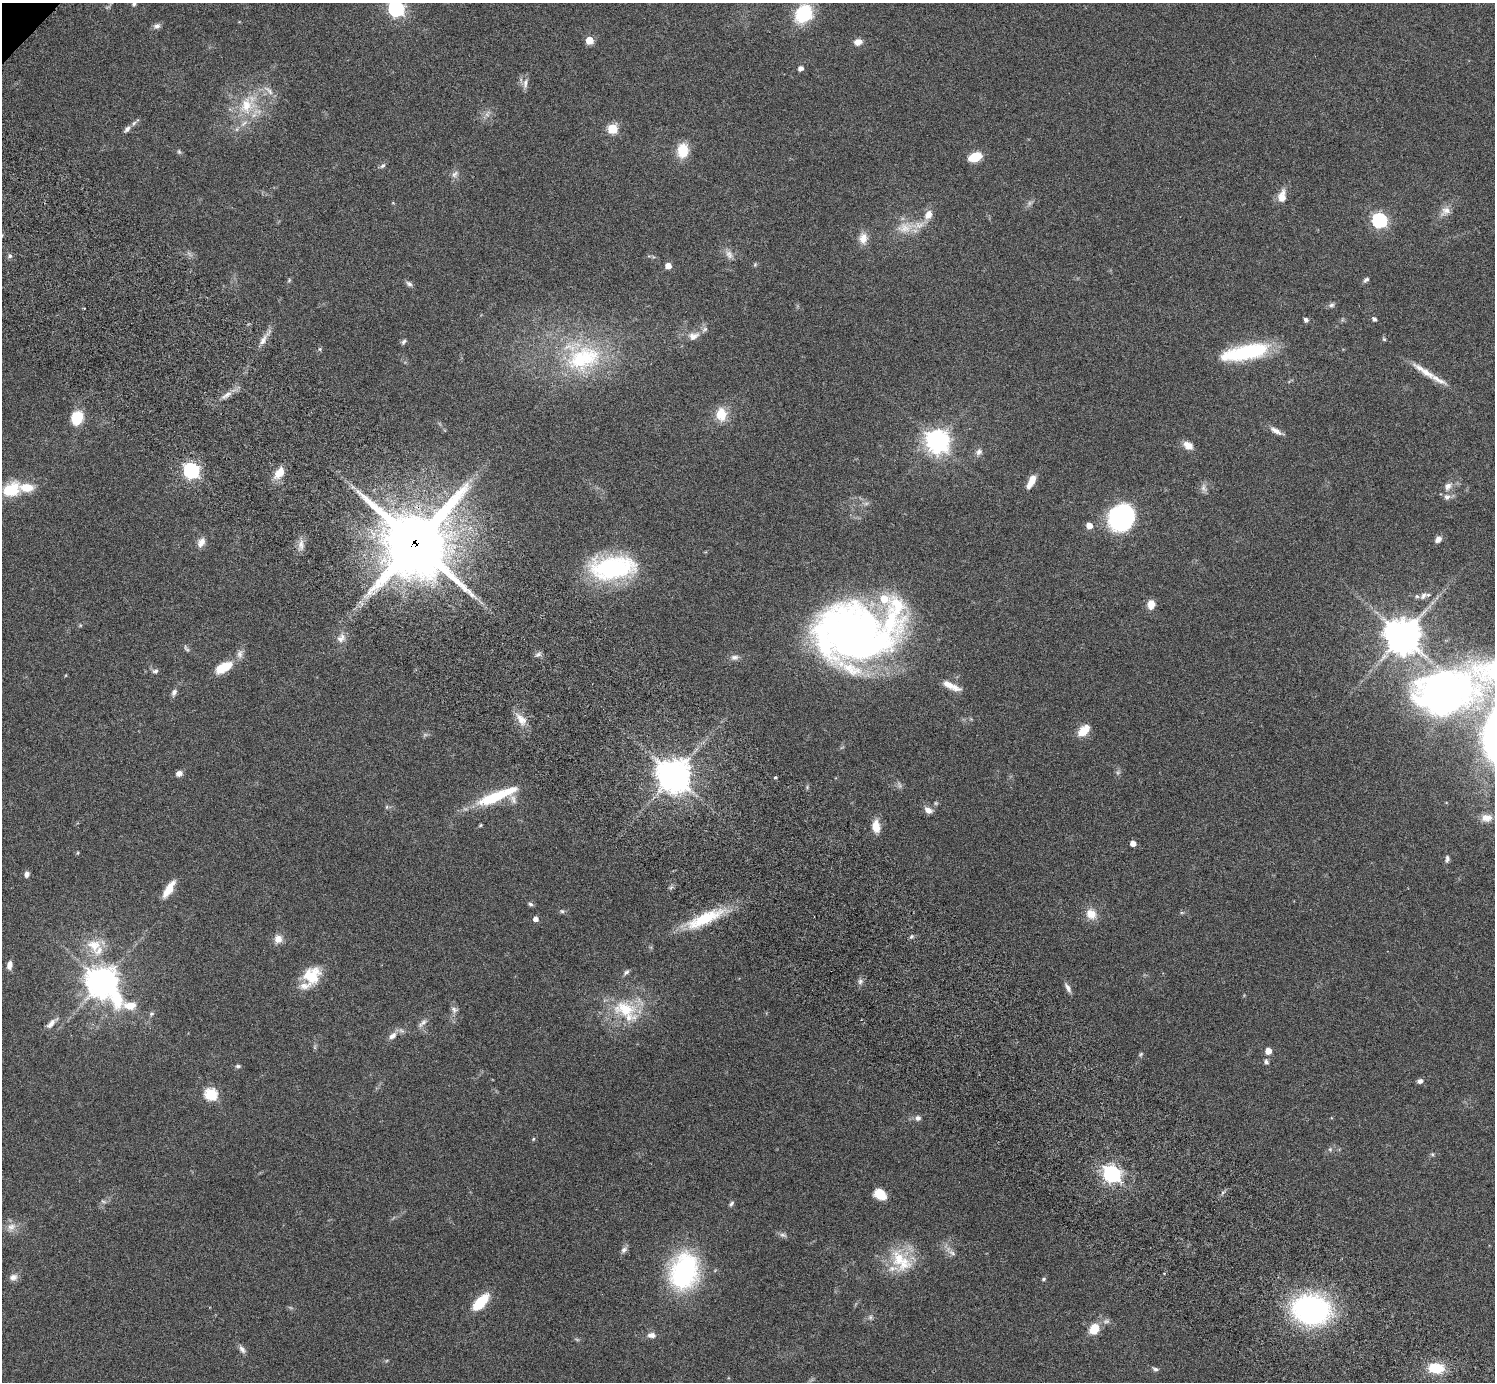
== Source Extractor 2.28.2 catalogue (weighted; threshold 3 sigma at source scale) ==
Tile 6 of 4 x 4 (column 2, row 2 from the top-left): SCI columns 1539-3031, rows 3105-4484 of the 6060 x 6070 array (HDU 1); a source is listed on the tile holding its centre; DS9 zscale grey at full resolution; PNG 1497 x 1384 px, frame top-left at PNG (2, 3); no overlay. Shown black and unused: <1% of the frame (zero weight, under 3 of 6 exposures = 3% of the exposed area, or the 3 px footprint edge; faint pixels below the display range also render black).
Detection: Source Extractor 2.28.2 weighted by HDU 2 'WHT'; one run over the whole footprint, this tile lists its part. Background 0.0834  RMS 0.0046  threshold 0.0187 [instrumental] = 3 sigma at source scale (4.09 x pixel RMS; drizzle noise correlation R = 1.36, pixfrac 0.8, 0.05/0.05 arcsec/px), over >= 5 px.
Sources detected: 159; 4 too faint to see at this stretch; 2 inside a brighter object's white glare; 2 long thin detections or spike segments (spike, bleed or trail) — not listed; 10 inside a brighter listed object's ellipse — not listed separately; the other 141 listed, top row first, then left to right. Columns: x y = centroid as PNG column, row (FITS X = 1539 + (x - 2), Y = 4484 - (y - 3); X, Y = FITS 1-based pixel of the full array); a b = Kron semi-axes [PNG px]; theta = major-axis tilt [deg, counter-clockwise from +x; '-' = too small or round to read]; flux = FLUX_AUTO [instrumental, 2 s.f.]
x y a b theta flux
134 4 7 6 - 0.97
396 9 7 6 - 110
804 14 18 15 53 24
157 26 9 7 16 1.5
589 40 5 5 - 10
858 42 9 7 14 3
800 68 6 5 - 1.7
525 84 15 6 84 2
268 90 19 5 -42 2.5
246 105 26 20 78 16
487 114 10 6 68 1.7
612 128 5 5 - 23
127 129 10 5 46 1.5
683 150 14 11 82 11
179 152 6 5 - 0.68
975 157 12 7 20 11
383 166 9 5 43 0.98
455 174 11 6 57 1.7
1282 196 14 9 79 4.8
1445 211 17 11 40 3.7
928 215 11 8 59 3.9
1379 220 6 6 - 83
905 228 24 16 15 8.9
863 238 15 11 84 4.1
729 254 12 9 -62 2.5
10 256 6 5 - 0.89
668 266 5 5 - 4.9
289 280 6 4 58 0.56
1366 280 8 5 39 0.97
409 284 9 6 -32 1.3
1331 305 9 6 2 1.1
1374 319 5 4 - 1.3
1306 320 5 5 - 1.1
693 336 16 10 17 3.7
1384 339 5 4 - 0.53
263 341 14 7 62 3
403 342 8 5 57 0.93
320 349 6 4 -89 0.56
1246 352 50 15 11 35
583 358 54 34 20 43
1438 380 32 7 -30 4.7
226 395 16 5 34 2.7
721 414 15 12 -84 8.3
77 418 15 11 62 11
1276 431 18 6 -30 2.7
937 441 8 8 - 350
1188 445 13 9 -30 3.6
979 452 10 8 55 1.8
191 470 6 6 - 120
279 473 16 10 51 5.5
1031 481 16 6 63 5.5
1448 486 13 9 56 2.8
26 487 16 9 -3 7.1
1203 488 11 7 -67 1.7
11 489 14 11 26 17
1121 518 23 20 54 72
1089 525 5 5 - 5.5
1438 539 8 6 44 2.3
201 542 13 8 62 3
415 543 22 21 - 3600
301 544 14 6 -89 2.7
612 568 53 26 4 51
1423 596 11 7 50 2
1151 604 11 8 88 3.5
855 635 79 58 17 250
1403 636 11 11 - 850
341 638 14 10 45 3
186 648 11 4 -53 0.92
240 654 12 8 81 2.2
538 654 8 5 29 1.2
735 657 11 7 1 1.7
223 667 22 11 28 9
155 671 7 6 - 1.2
949 685 26 7 -25 5.2
174 692 11 6 66 1.5
1444 692 118 45 16 190
521 720 17 10 -55 4.9
1084 731 15 9 46 6.7
179 773 8 6 26 1.9
674 775 10 10 - 790
775 777 4 3 - 0.62
496 796 50 10 22 23
387 807 6 4 89 0.55
928 810 10 7 -32 2.6
1486 818 13 9 -1 3.7
480 825 5 4 - 0.45
876 826 13 8 -83 6.2
1133 843 5 4 - 3.2
78 853 5 3 - 0.4
1447 859 11 5 85 1.2
27 874 7 5 75 1.6
530 904 7 5 -17 0.87
562 911 6 5 - 0.71
1091 914 14 12 -46 5.3
536 919 5 4 - 2.4
704 919 52 13 24 19
911 937 6 4 20 0.73
278 939 9 9 - 3.6
94 945 23 17 -14 9.4
9 965 9 6 82 2.5
626 972 10 5 44 1.1
313 978 31 15 71 11
860 981 8 6 87 1.3
102 982 16 10 -44 630
1068 988 14 5 -61 1.8
625 1009 38 22 -26 20
454 1010 10 8 -17 1.5
151 1014 7 6 - 0.86
422 1023 16 6 44 1.9
392 1036 13 8 41 2.7
1268 1051 5 5 - 4.8
1141 1054 7 4 49 0.65
1266 1062 7 5 -63 1.1
238 1066 7 4 8 0.78
1420 1081 7 6 - 1.4
211 1094 6 6 - 45
918 1118 6 6 - 1.7
533 1139 4 4 - 0.48
1330 1149 6 5 - 0.8
1432 1154 6 4 -44 0.56
1112 1174 7 6 - 160
880 1194 12 9 -34 7.6
731 1204 7 5 47 1
11 1227 13 10 41 3.3
783 1235 10 6 -15 1.3
624 1250 10 7 42 1.4
952 1253 11 6 -32 1.7
899 1259 29 19 -83 16
684 1271 25 18 75 89
1164 1273 4 2 - 0.35
13 1277 11 8 22 2.1
1044 1279 6 4 28 0.62
480 1302 19 8 46 16
1311 1310 27 21 -8 110
870 1317 7 5 47 0.95
1106 1321 11 6 5 1.6
1094 1329 11 9 59 8.3
651 1335 10 6 -5 2.3
242 1349 12 7 -53 1.7
1436 1368 18 11 -4 12
1155 1369 8 5 -23 0.95
Overlapping masked pixels (flux is a lower limit): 1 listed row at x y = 415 543
Isophote crosses this tile's border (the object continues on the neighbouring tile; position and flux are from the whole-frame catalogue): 3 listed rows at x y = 134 4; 396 9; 1444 692